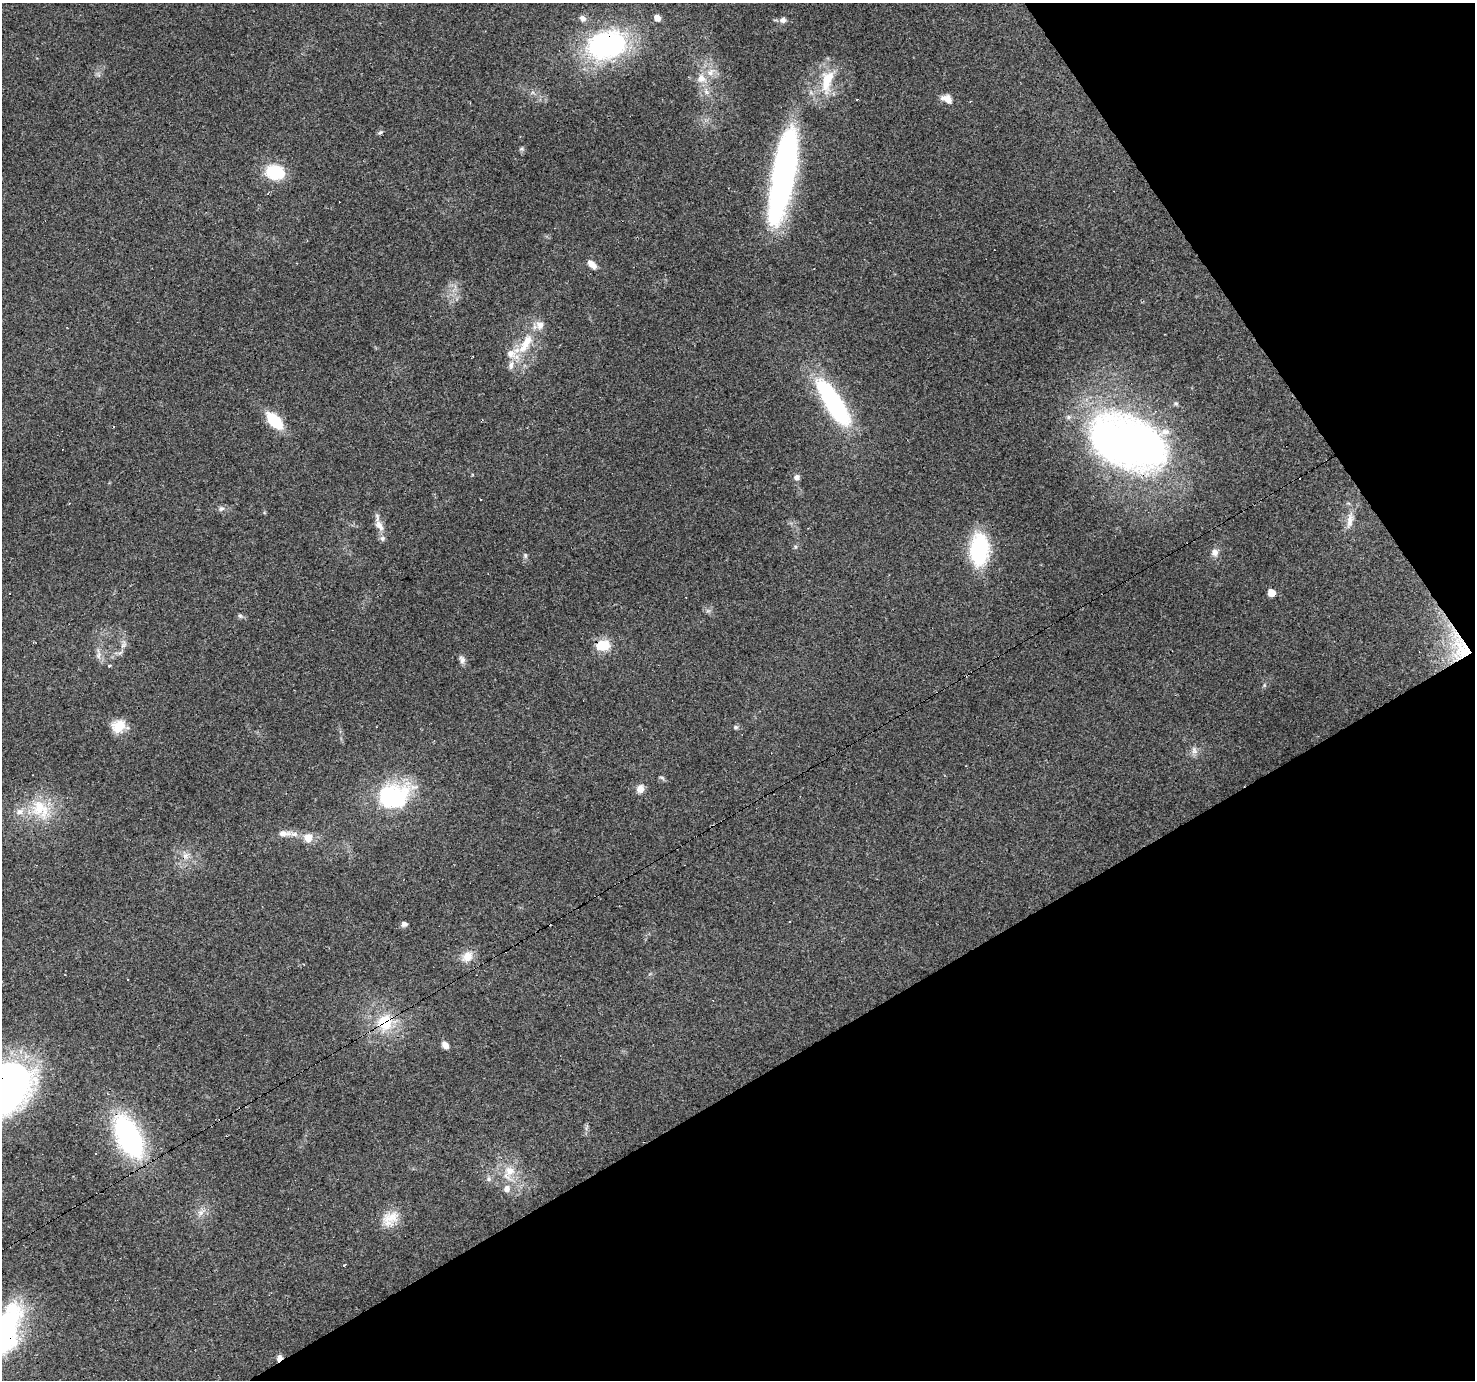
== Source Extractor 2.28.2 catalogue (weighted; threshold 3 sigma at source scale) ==
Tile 12 of 4 x 4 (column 4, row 3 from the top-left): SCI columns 4419-5891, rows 1556-2933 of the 5891 x 5804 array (HDU 1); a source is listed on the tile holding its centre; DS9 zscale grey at full resolution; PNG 1477 x 1382 px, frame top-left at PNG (2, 3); no overlay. Shown black and unused: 29% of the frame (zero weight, under 3 of 4 exposures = <1% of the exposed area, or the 3 px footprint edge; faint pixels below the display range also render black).
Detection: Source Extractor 2.28.2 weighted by HDU 2 'WHT'; one run over the whole footprint, this tile lists its part. Background 0.219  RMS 0.0078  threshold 0.0352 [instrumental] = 3 sigma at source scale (4.5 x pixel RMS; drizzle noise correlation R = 1.50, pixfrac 1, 0.0396/0.0396 arcsec/px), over >= 5 px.
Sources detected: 71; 1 inside a brighter object's white glare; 7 cosmic-ray / hot-pixel residue — not listed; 6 inside a brighter listed object's ellipse — not listed separately; the other 57 listed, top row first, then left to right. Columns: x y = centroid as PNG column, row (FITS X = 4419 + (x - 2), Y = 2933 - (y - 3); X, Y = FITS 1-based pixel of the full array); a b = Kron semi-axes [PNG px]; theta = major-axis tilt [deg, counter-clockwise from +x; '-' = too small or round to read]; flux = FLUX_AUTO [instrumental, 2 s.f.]
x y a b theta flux
583 18 9 7 -45 3.5
657 18 6 5 - 6.6
783 20 8 7 - 3.2
606 45 48 33 14 130
701 78 12 11 - 8.5
827 81 35 14 77 26
706 92 8 6 -69 3.1
947 99 15 9 -28 6.4
380 132 7 5 22 1.4
521 149 7 5 0 1.5
275 172 18 14 -7 32
783 174 96 21 80 270
592 265 13 7 -42 5.2
526 343 35 12 62 26
833 403 54 15 -58 120
274 421 17 9 -47 34
1128 443 78 45 -21 450
797 477 8 7 - 2.9
481 500 3 2 - 1.1
221 509 9 7 23 2.2
1350 520 25 8 80 8.5
379 525 16 8 -54 6.7
979 549 28 17 87 73
1215 552 10 9 - 4.5
525 556 7 5 -71 1.6
1271 593 5 5 - 11
240 616 7 5 -43 1.5
123 645 12 6 67 3.5
603 645 14 11 12 18
1461 648 46 23 -75 39
99 655 12 4 85 2.8
462 660 11 7 -64 3.1
109 666 3 3 - 7.1
118 726 17 14 35 13
735 727 7 5 0 1.5
1194 750 10 8 -83 3.7
662 778 9 4 -30 1.3
640 789 11 9 62 5.2
387 799 50 26 38 70
40 809 31 23 -49 33
284 833 21 8 0 7.4
308 838 9 9 - 9.2
186 855 9 8 - 4.3
404 924 7 7 - 2.6
467 956 15 12 44 9.5
128 979 3 3 - 1.3
385 1023 20 16 -71 28
445 1045 7 6 - 5.3
5 1090 51 32 39 410
129 1136 49 24 -64 120
510 1171 15 11 -26 11
489 1179 8 7 - 2.4
507 1189 10 8 67 4.3
201 1213 9 7 70 3.8
390 1219 26 17 37 15
9 1328 42 23 90 100
279 1358 7 5 55 4.4
Overlapping masked pixels (flux is a lower limit): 12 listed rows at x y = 606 45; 526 343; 1128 443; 979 549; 603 645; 1461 648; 387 799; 385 1023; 5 1090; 129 1136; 9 1328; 279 1358
Isophote crosses this tile's border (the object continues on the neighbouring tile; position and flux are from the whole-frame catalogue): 2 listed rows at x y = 5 1090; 9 1328